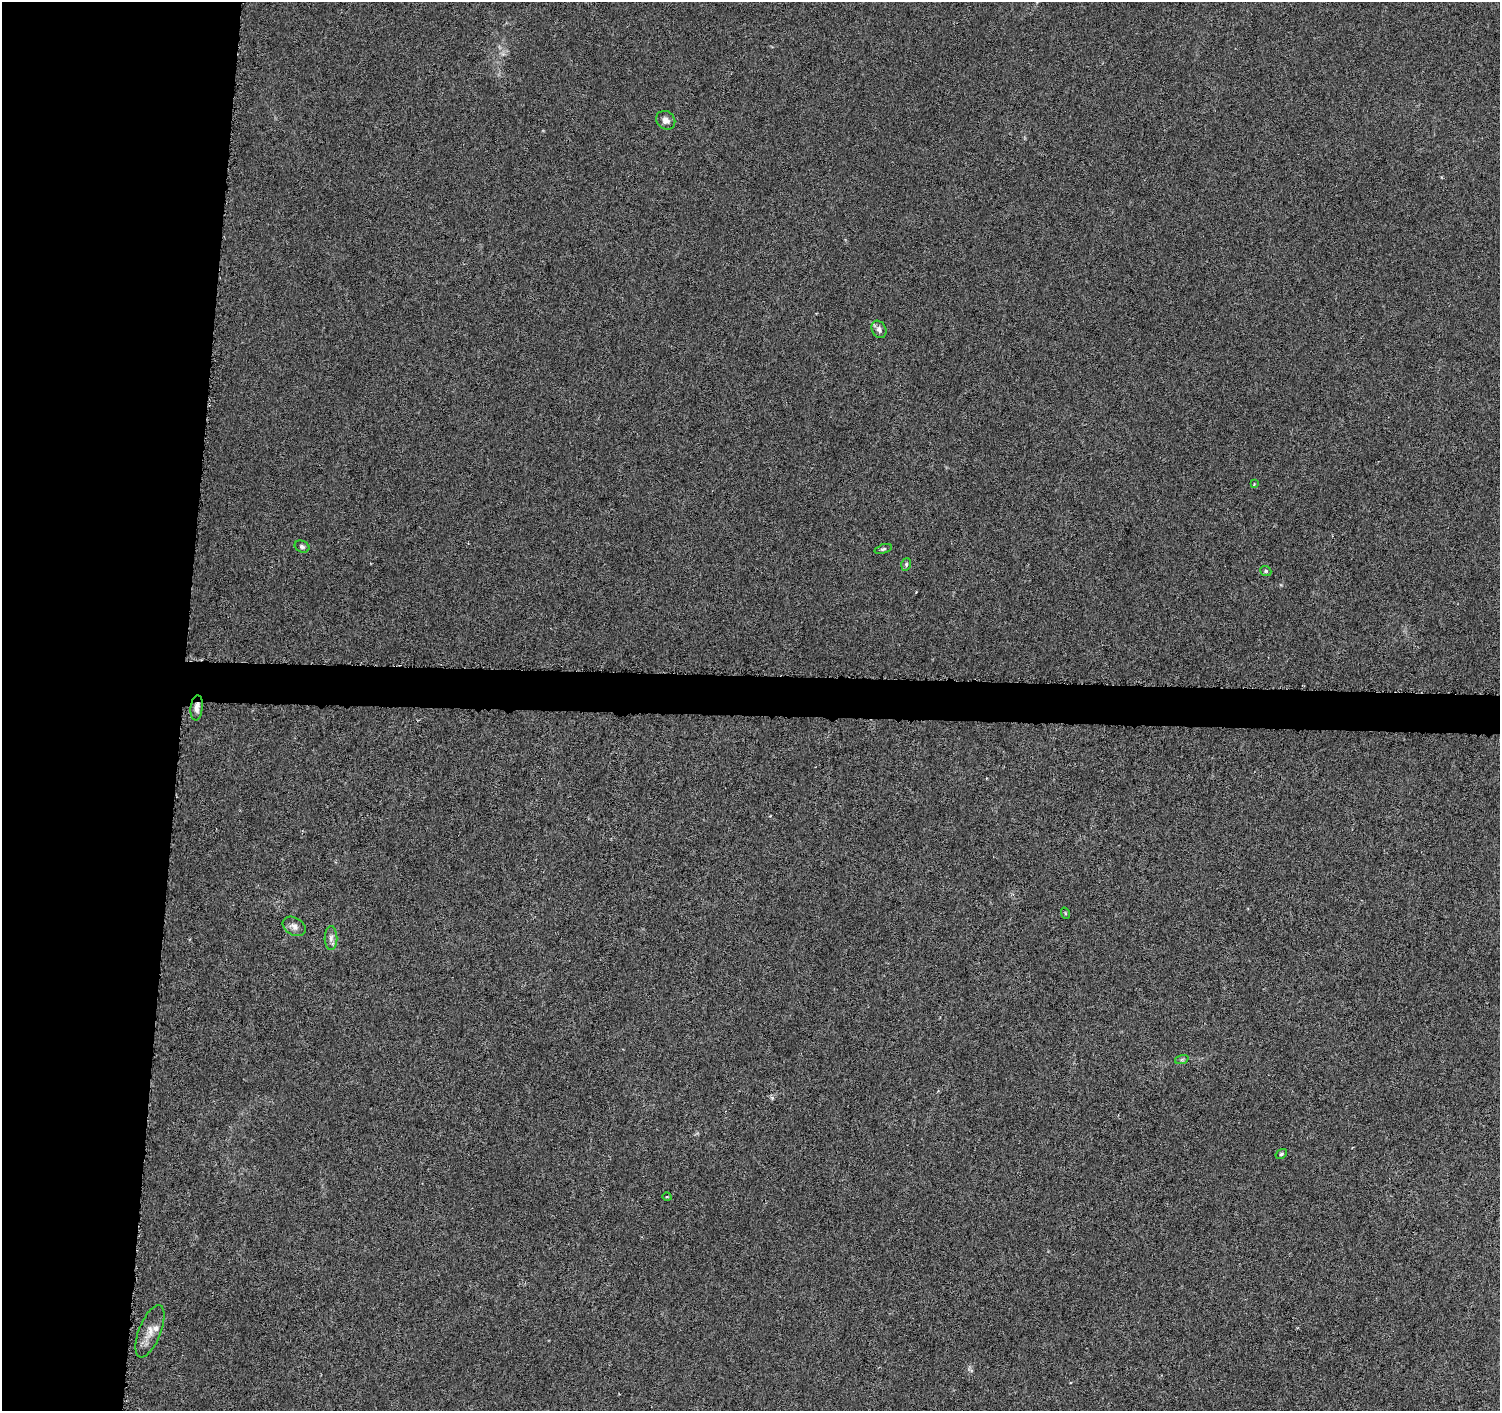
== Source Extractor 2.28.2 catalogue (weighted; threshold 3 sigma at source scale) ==
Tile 4 of 3 x 3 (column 1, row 2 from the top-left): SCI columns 10-1507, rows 1693-3101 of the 4509 x 4744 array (HDU 1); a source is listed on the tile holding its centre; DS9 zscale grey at full resolution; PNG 1502 x 1413 px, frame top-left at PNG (2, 2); each listed source drawn as its Kron ellipse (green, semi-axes under 4 px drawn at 4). Shown black and unused: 14% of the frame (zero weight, under 4 of 8 exposures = <1% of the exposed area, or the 3 px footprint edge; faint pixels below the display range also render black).
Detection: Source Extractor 2.28.2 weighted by HDU 2 'WHT'; one run over the whole footprint, this tile lists its part. Background -0.00214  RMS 0.0022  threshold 0.00903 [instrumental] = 3 sigma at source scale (4.09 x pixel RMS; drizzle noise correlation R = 1.36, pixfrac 0.8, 0.0396/0.0396 arcsec/px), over >= 5 px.
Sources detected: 16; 1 inside a brighter listed object's ellipse — not listed separately; the other 15 listed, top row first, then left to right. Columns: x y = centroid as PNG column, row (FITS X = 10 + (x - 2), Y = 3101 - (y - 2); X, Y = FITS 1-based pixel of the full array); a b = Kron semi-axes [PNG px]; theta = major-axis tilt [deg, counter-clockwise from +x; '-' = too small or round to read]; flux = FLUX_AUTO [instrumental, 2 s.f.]
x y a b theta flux
666 120 10 8 -39 1.1
879 329 9 7 -61 0.84
1254 484 3 3 - 0.16
302 547 7 5 -24 0.46
883 549 9 4 17 0.38
906 564 6 4 71 0.36
1266 571 6 4 -22 0.3
197 708 13 6 84 1.2
1065 913 6 3 -72 0.19
294 926 12 8 -31 1.1
331 938 12 6 89 0.86
1182 1059 7 4 19 0.35
1281 1154 6 4 33 0.37
667 1197 4 3 - 0.19
150 1331 28 11 68 2.5
Overlapping masked pixels (flux is a lower limit): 1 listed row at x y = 197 708